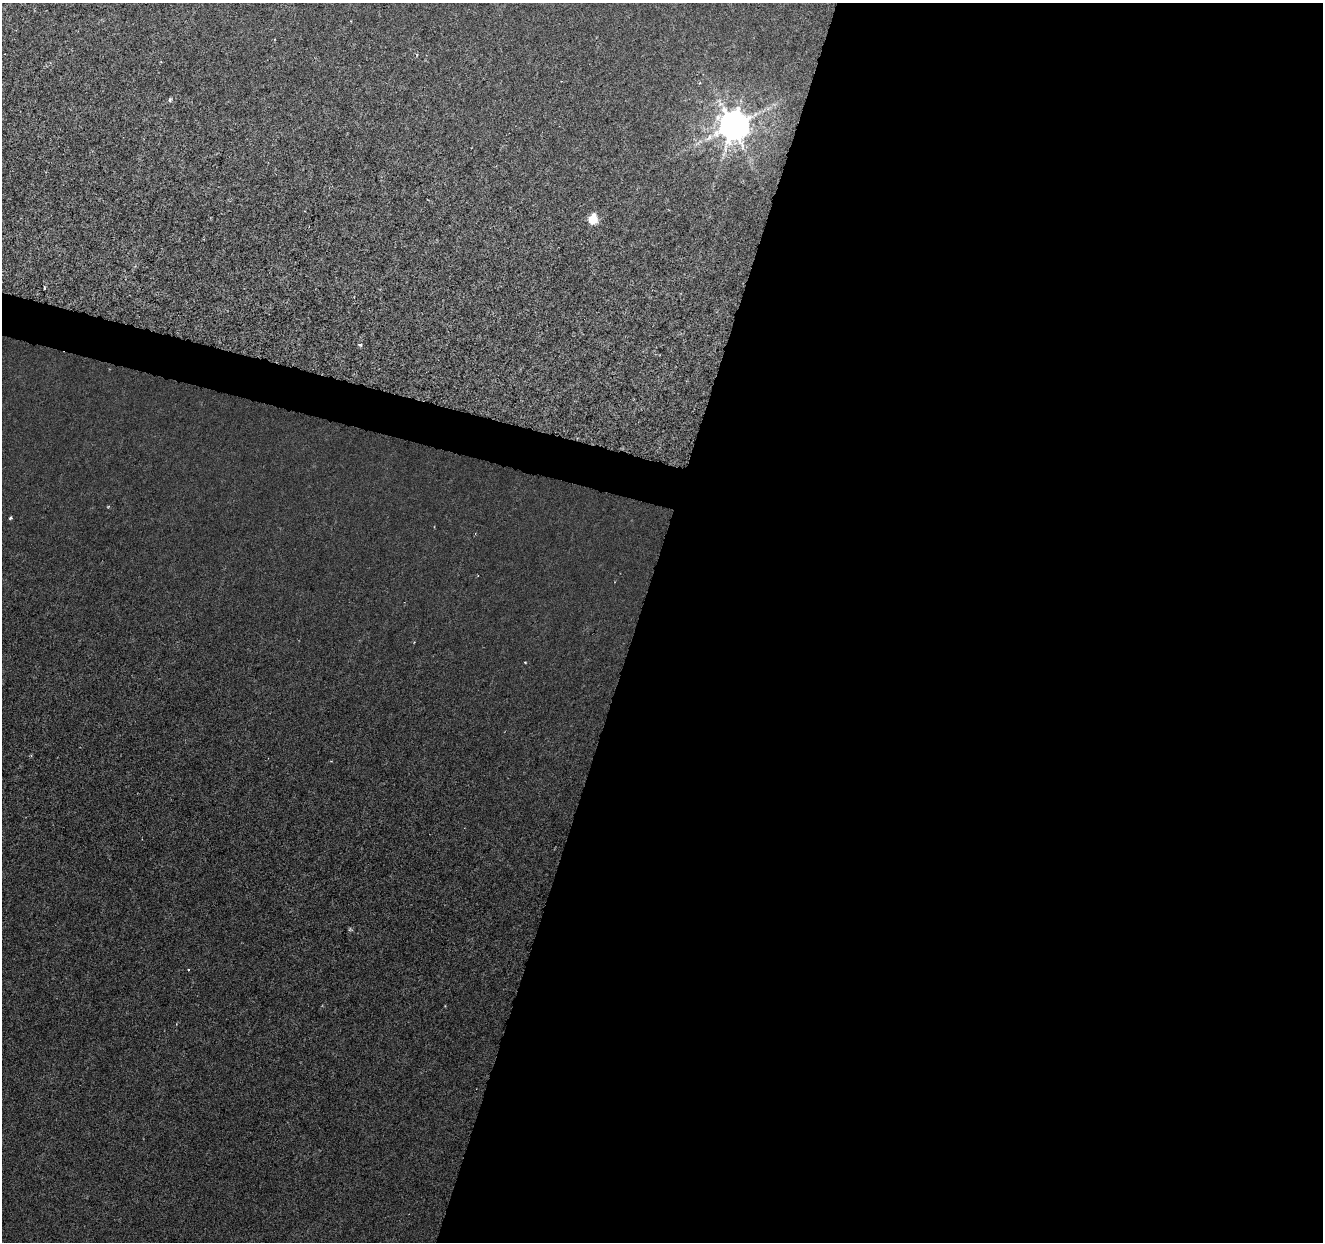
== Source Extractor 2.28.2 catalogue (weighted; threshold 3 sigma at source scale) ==
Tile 12 of 4 x 4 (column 4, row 3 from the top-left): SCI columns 3964-5284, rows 1460-2699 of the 5292 x 5459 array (HDU 1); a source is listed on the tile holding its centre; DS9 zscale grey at full resolution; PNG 1325 x 1244 px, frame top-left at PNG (2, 3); no overlay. Shown black and unused: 54% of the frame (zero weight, under 3 of 6 exposures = <1% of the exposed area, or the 3 px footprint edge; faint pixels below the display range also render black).
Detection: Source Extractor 2.28.2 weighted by HDU 2 'WHT'; one run over the whole footprint, this tile lists its part. Background 8.23e-04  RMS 0.0012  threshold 0.00486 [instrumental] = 3 sigma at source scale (4.09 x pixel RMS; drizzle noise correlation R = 1.36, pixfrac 0.8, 0.0396/0.0396 arcsec/px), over >= 5 px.
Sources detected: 6; all 6 listed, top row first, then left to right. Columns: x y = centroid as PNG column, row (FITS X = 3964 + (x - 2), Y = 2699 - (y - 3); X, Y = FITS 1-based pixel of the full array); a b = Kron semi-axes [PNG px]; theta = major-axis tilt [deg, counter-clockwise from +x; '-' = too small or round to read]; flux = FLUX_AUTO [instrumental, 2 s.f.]
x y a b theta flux
170 100 5 4 - 0.2
733 125 10 9 - 250
593 219 6 6 - 5.4
44 288 4 2 - 0.089
360 344 5 4 - 0.24
10 518 4 3 - 0.18